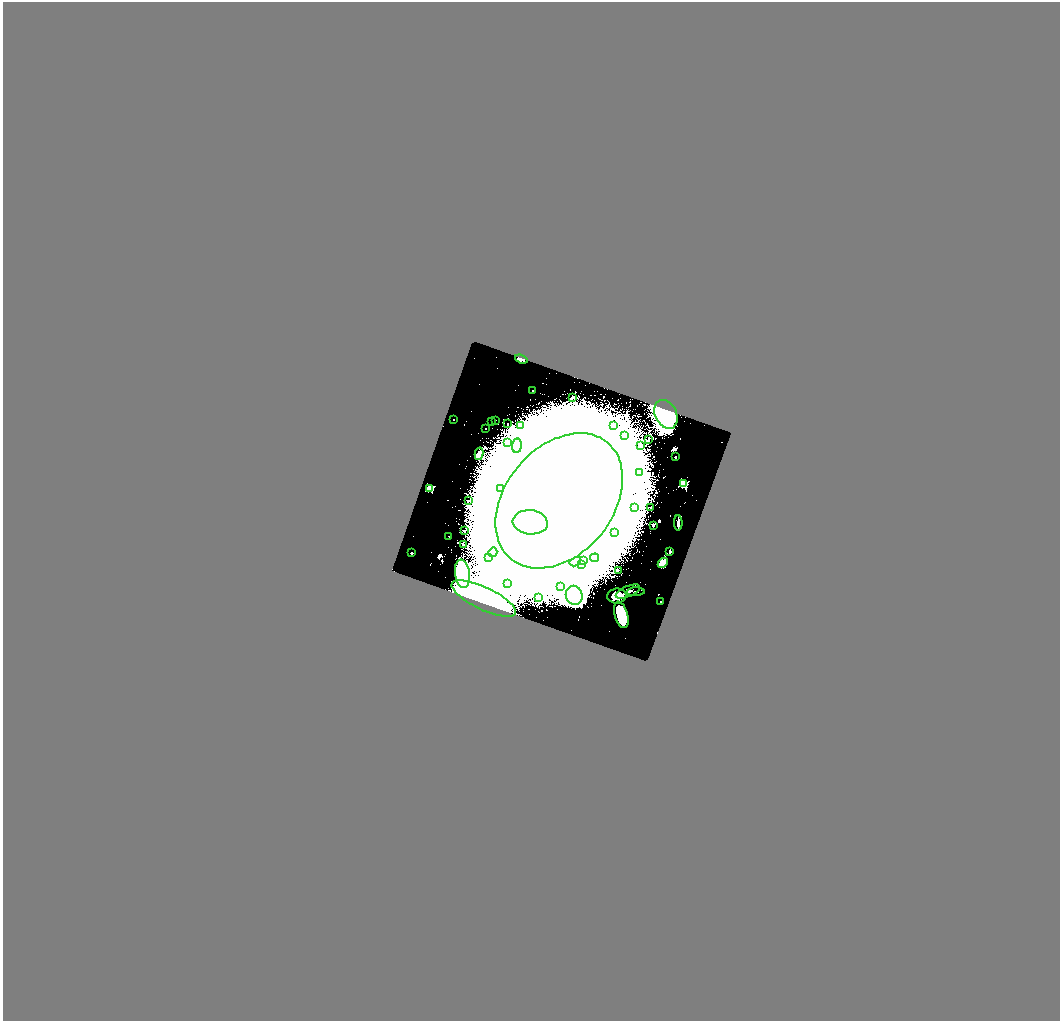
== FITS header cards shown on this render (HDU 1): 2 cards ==
NAXIS1  =                 2115
NAXIS2  =                 2038

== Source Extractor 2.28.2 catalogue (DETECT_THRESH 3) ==
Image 2115 x 2038 px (HDU 1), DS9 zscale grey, zoomed out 1/2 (1 PNG px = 2 x 2 image px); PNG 1062 x 1023 px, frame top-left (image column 2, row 2038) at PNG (3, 2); each listed source drawn as its Kron ellipse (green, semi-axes under 4 px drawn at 4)
Background 1.73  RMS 0.18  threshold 0.554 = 3 sigma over >= 5 px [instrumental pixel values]
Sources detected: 56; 2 cannot appear on this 1/2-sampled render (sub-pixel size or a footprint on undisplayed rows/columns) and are neither listed nor drawn; the other 54 listed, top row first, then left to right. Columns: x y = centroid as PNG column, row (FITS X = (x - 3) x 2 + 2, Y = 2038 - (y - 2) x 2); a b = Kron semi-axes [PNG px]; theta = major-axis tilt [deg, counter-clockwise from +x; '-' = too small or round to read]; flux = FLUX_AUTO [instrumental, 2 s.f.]
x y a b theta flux
521 359 6 3 -19 250
533 391 2 2 - 95
572 398 2 1 - 20
666 414 15 10 -65 1600
454 419 2 1 - 15
496 420 2 2 - 16
492 422 2 2 - 17
508 423 2 2 - 16
521 426 2 2 - 11
613 426 3 3 - 40
485 429 3 2 - 18
625 436 3 3 - 58
648 440 2 1 - 18
508 443 4 3 - 52
517 446 7 4 84 160
641 446 2 2 - 89
479 454 6 4 77 67
675 457 3 2 - 23
640 473 3 2 - 32
683 484 3 3 - 4100
430 488 3 3 - 3400
501 488 3 3 - 930
469 501 3 2 - 14
559 501 76 54 50 160000
651 507 2 2 - 18
635 508 3 3 - 40
530 522 17 12 -5 34000
678 523 7 2 -89 78
654 525 2 2 - 19
464 531 2 2 - 29
615 533 4 3 - 56
449 536 2 1 - 18
464 545 3 2 - 24
493 552 5 4 - 91
670 552 3 2 - 31
412 553 2 2 - 24
488 558 4 4 - 2800
595 558 4 3 - 55
583 560 3 2 - 220
575 562 6 4 30 100
663 563 6 3 44 340
581 565 3 3 - 130
618 571 3 2 - 18
462 574 14 7 -82 2200
508 583 3 3 - 30
560 586 2 2 - 760
628 591 13 5 23 210
636 592 9 3 2 80
574 595 9 8 - 11000
617 596 9 7 7 640
538 597 2 2 - 320
484 599 35 11 -25 3000
661 602 2 1 - 21
621 615 13 6 -75 1500
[2 sub-pixel or undisplayed-footprint detections neither listed nor drawn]